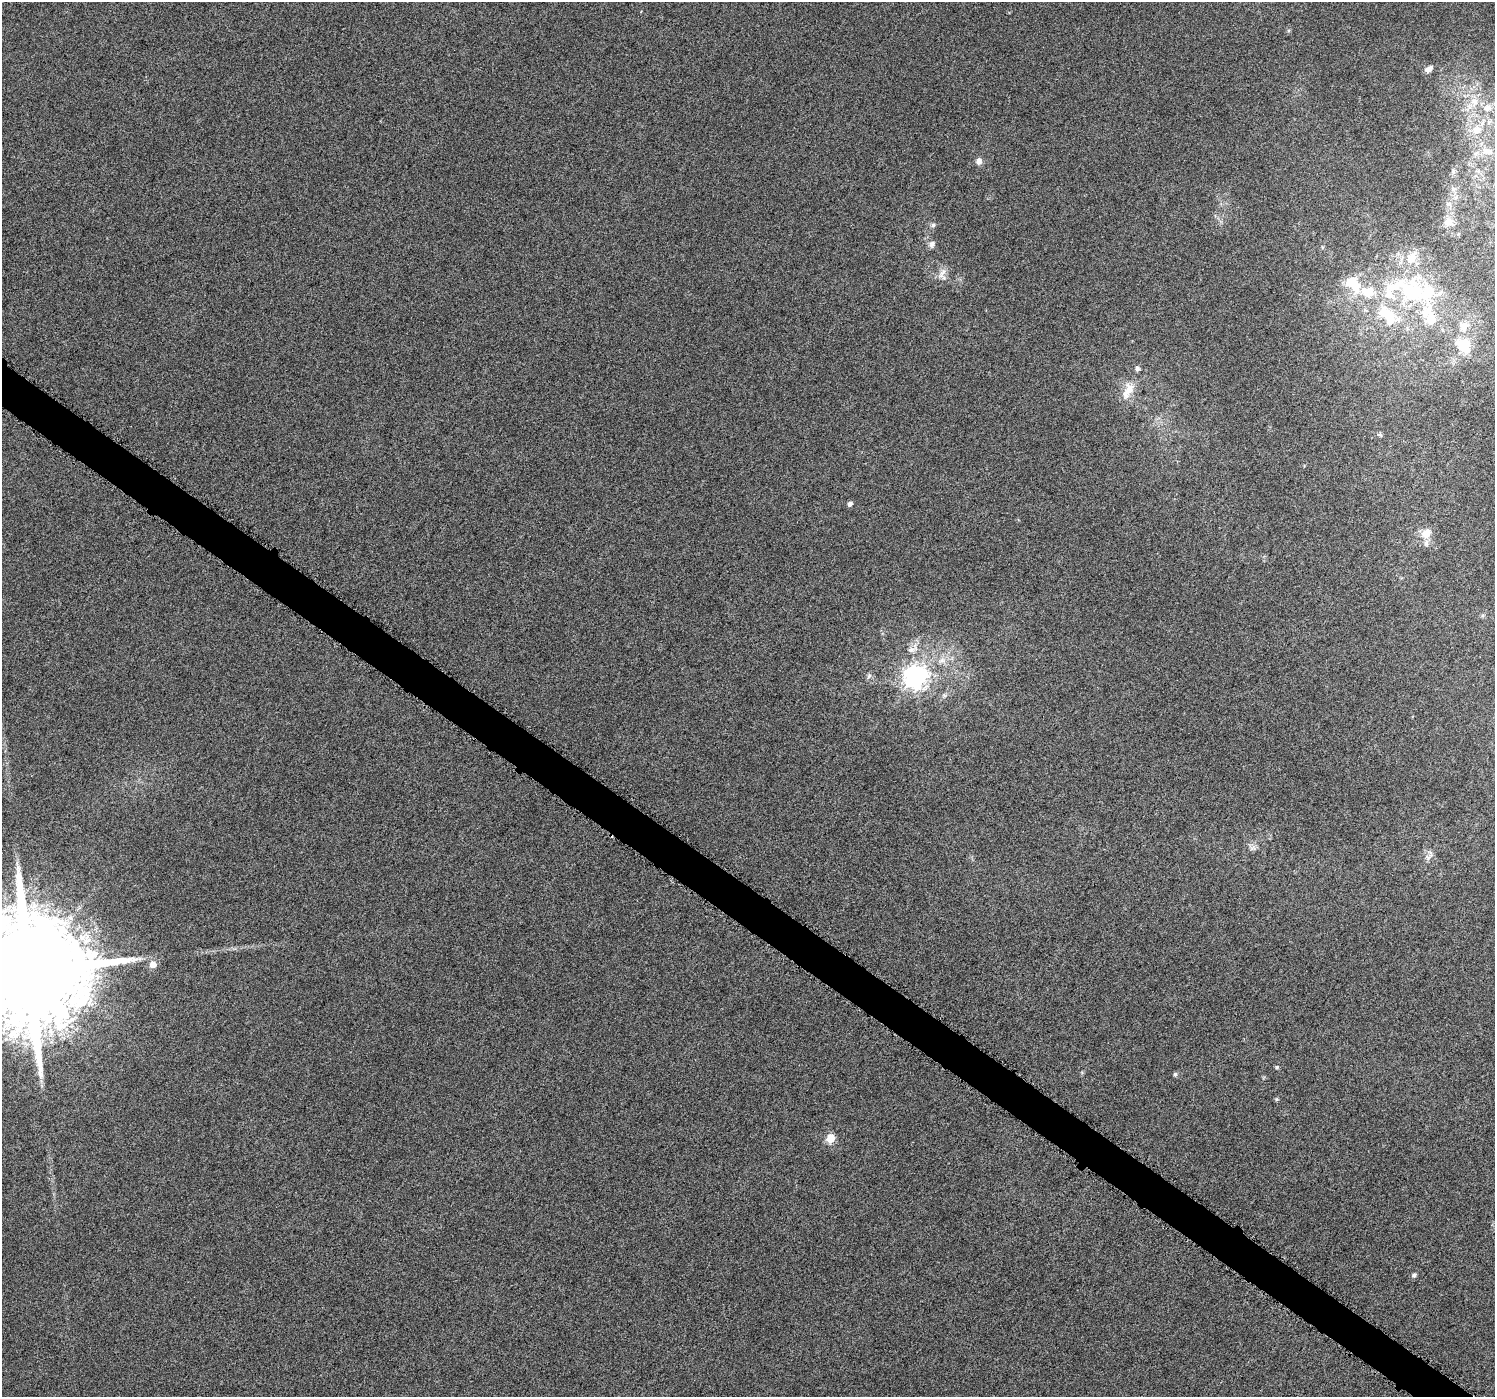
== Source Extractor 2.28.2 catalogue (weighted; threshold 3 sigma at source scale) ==
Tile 6 of 4 x 4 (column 2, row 2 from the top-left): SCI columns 1504-2996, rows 3047-4441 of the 5985 x 6026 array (HDU 1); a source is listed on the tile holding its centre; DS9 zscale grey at full resolution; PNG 1497 x 1399 px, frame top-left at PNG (2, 2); no overlay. Shown black and unused: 3% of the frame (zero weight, under 3 of 6 exposures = <1% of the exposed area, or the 3 px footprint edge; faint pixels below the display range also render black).
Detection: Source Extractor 2.28.2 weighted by HDU 2 'WHT'; one run over the whole footprint, this tile lists its part. Background 0.00113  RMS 0.0038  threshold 0.0154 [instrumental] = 3 sigma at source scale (4.09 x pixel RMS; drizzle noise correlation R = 1.36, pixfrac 0.8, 0.0396/0.0396 arcsec/px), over >= 5 px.
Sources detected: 43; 7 inside a brighter listed object's ellipse — not listed separately; the other 36 listed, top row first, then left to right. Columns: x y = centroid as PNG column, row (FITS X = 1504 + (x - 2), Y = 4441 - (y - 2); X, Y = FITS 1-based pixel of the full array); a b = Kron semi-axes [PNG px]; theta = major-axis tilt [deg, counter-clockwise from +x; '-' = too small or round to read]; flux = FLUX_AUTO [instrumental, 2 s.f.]
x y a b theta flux
1429 69 10 6 33 1.7
1474 102 11 10 - 3.5
1487 108 13 10 34 3
1476 130 14 12 23 4.8
1489 151 15 9 -2 3.2
979 161 9 8 - 1.6
1453 172 7 6 - 0.89
1453 189 8 6 14 1.1
1448 204 8 6 -2 1.1
1449 222 13 10 -24 2.5
933 225 6 5 - 0.83
932 244 10 7 66 1.3
1411 258 15 10 56 4.5
942 273 17 7 63 2.5
1352 283 21 13 -47 10
1412 293 50 26 -32 32
1388 315 31 16 -51 13
1464 326 14 10 53 3.1
1464 345 16 14 -43 8.9
1128 391 27 12 63 5.9
1380 435 7 4 -44 0.52
850 504 5 5 - 1.2
1426 533 15 11 36 4.1
913 649 19 9 33 3.2
869 676 8 6 72 0.94
915 677 8 8 - 270
944 695 6 5 - 0.74
1252 848 10 7 4 1.3
1429 857 15 6 46 1.7
153 965 6 5 - 3.8
28 971 35 26 26 17000
1277 1067 5 5 - 0.52
1175 1074 5 5 - 0.71
1276 1099 6 4 -72 0.42
830 1138 5 5 - 11
1414 1275 6 5 - 0.89
Isophote crosses this tile's border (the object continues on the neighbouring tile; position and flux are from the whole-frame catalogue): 1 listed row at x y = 28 971
Unlisted compact peaks at least as high as the median listed source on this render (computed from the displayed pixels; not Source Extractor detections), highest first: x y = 1288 31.